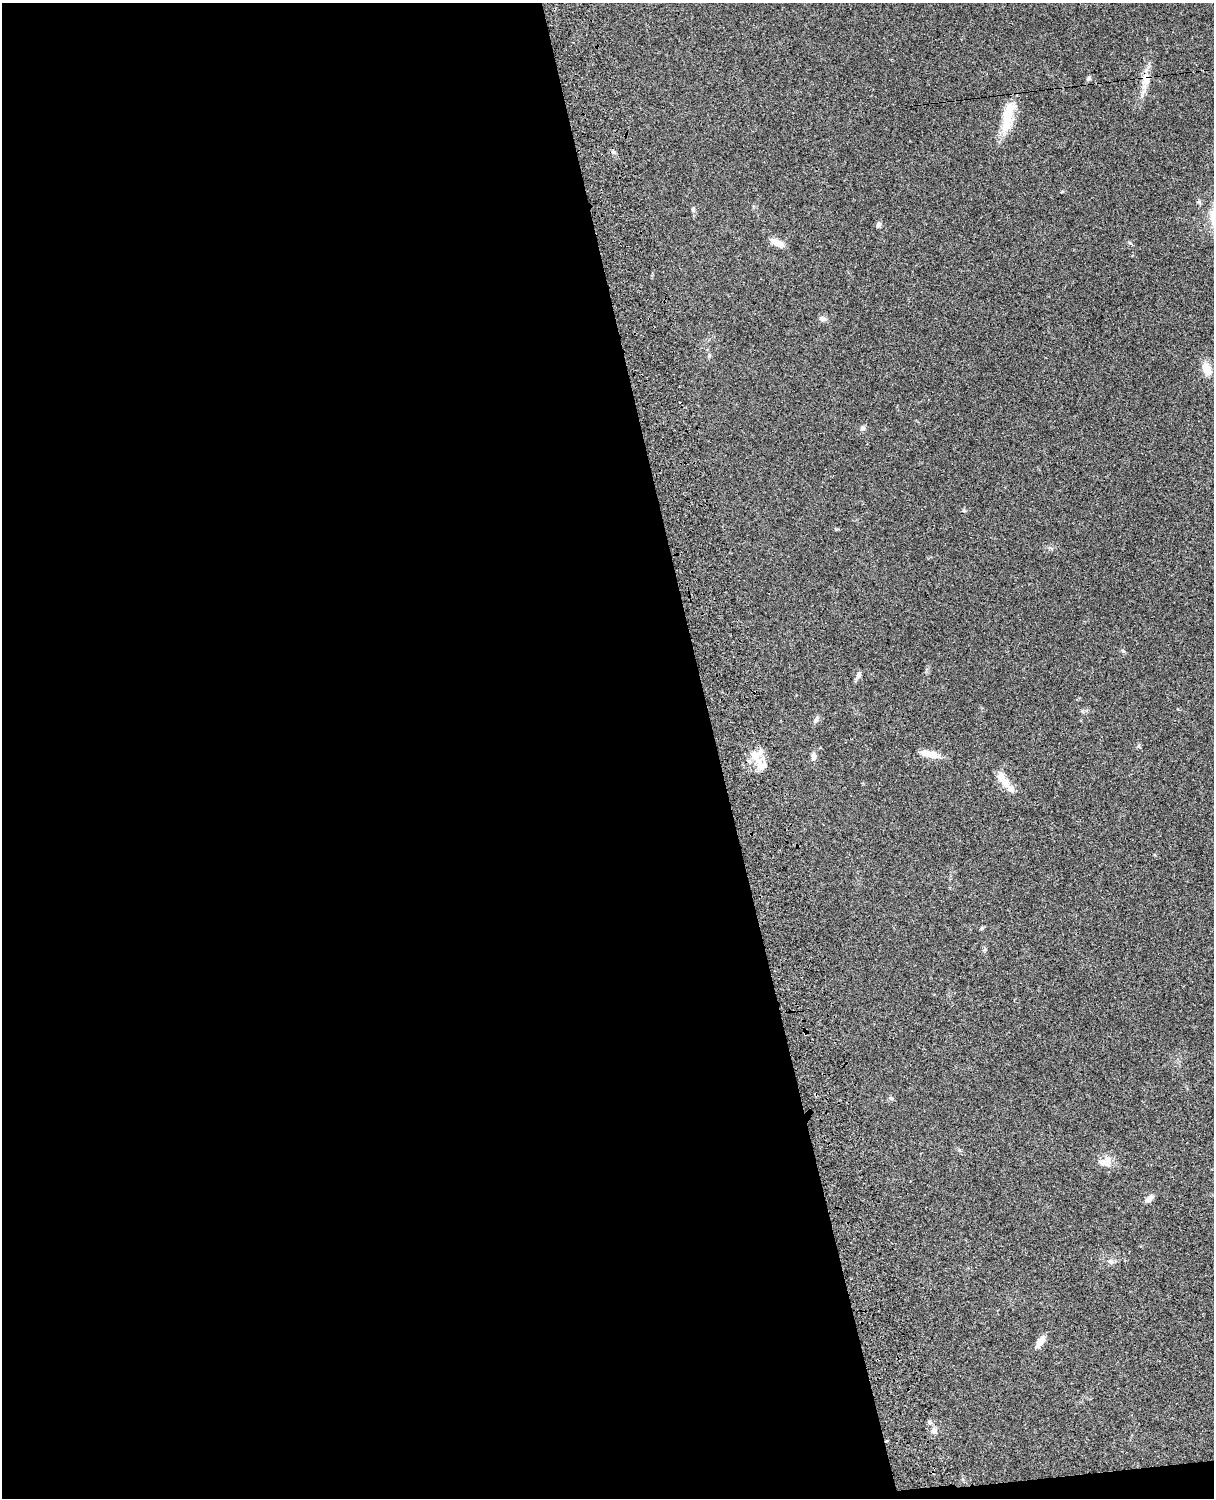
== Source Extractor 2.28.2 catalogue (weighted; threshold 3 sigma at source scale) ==
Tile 9 of 4 x 3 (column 1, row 3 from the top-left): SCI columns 121-1332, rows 277-1772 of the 5089 x 4927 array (HDU 1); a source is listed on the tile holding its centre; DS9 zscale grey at full resolution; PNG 1216 x 1500 px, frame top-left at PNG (2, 3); no overlay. Shown black and unused: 60% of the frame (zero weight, under 3 of 4 exposures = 6% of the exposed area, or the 3 px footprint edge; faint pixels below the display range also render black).
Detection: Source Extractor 2.28.2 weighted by HDU 2 'WHT'; one run over the whole footprint, this tile lists its part. Background 0.0901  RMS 0.0061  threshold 0.0276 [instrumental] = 3 sigma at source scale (4.5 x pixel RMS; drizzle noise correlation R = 1.50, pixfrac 1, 0.05/0.05 arcsec/px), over >= 5 px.
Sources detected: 28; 1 cosmic-ray / hot-pixel residue — not listed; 2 inside a brighter listed object's ellipse — not listed separately; the other 25 listed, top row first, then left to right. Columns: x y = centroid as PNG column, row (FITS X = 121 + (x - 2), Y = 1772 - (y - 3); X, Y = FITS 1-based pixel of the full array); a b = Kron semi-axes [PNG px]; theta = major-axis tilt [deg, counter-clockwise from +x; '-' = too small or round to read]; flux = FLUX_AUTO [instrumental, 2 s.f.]
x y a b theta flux
1088 79 7 5 45 1.4
1146 80 23 10 77 8.4
1008 117 42 13 77 17
693 209 7 5 89 1.1
878 225 7 5 58 1.5
777 243 17 7 -24 5.7
822 319 9 7 -10 2.3
1207 369 16 10 -69 7.5
863 428 7 7 - 1.6
964 510 6 5 - 0.77
1123 651 6 4 -44 0.81
859 674 9 6 78 1.9
816 719 11 6 63 1.9
1139 746 6 4 -71 0.8
928 754 23 7 -15 8
755 756 20 17 -81 12
814 756 9 6 86 2.6
1003 780 27 9 -53 8.6
891 1098 6 4 -42 0.86
1102 1162 20 8 -16 4.7
1149 1199 12 7 40 2.7
1110 1261 9 7 -10 2.1
1040 1341 17 6 55 5.2
929 1422 6 5 - 1.2
934 1431 9 7 35 2.3
Overlapping masked pixels (flux is a lower limit): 1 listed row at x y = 1146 80
Unlisted compact peaks at least as high as the median listed source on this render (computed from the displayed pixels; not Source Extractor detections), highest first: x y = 1130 243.